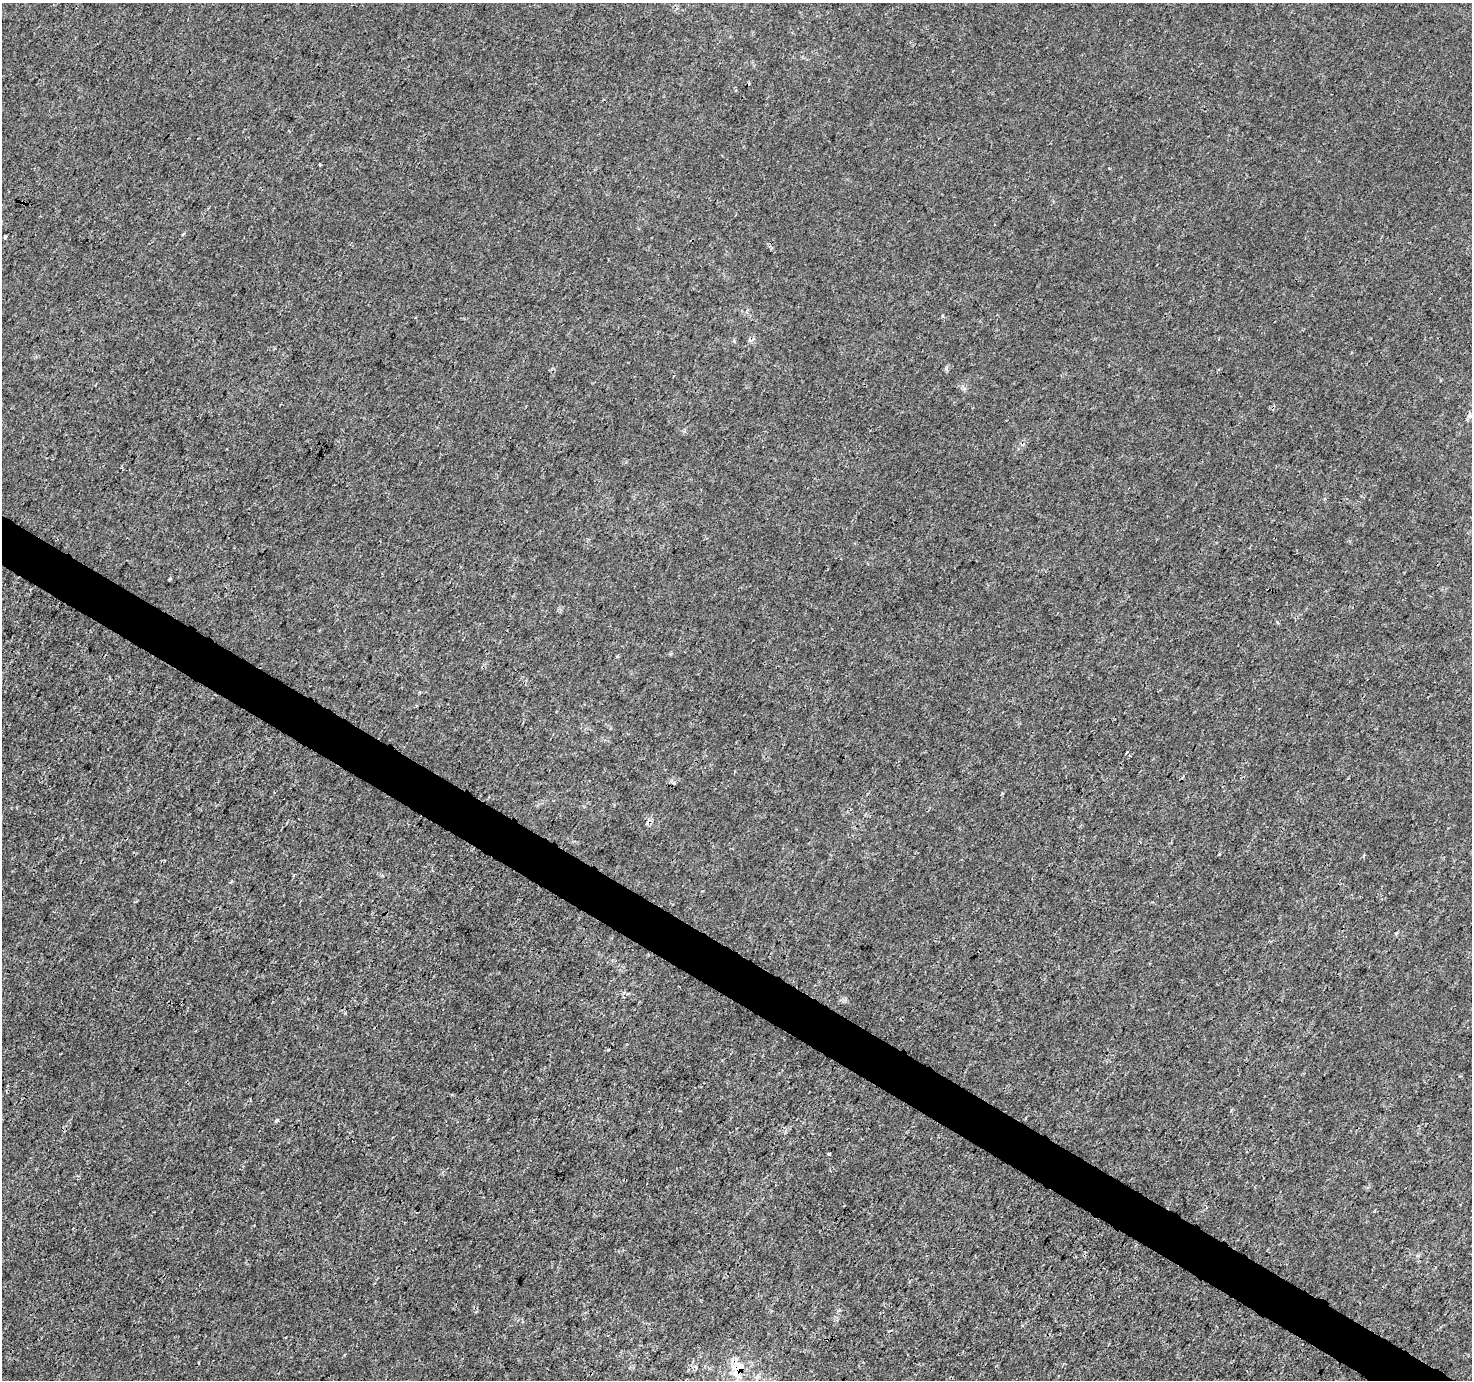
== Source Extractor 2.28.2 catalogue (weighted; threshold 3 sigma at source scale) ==
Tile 6 of 4 x 4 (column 2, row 2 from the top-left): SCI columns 1481-2950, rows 3014-4391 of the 5893 x 5961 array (HDU 1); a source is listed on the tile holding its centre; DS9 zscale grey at full resolution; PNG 1474 x 1382 px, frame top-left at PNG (2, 3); no overlay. Shown black and unused: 3% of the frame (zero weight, under 3 of 4 exposures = <1% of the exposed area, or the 3 px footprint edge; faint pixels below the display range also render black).
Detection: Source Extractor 2.28.2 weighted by HDU 2 'WHT'; one run over the whole footprint, this tile lists its part. Background 1.24e-04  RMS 0.0015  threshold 0.00653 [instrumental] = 3 sigma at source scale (4.5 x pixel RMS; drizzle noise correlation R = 1.50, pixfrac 1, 0.0396/0.0396 arcsec/px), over >= 5 px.
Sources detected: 14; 4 cosmic-ray / hot-pixel residue — not listed; the other 10 listed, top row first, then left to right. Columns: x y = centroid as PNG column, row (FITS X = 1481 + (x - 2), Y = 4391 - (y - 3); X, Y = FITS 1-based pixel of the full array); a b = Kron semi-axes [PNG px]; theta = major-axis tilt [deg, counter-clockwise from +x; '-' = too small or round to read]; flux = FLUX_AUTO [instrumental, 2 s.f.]
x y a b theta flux
320 164 3 3 - 0.56
23 203 3 3 - 0.41
5 237 3 3 - 0.38
997 315 3 2 - 0.1
1127 752 3 3 - 0.12
346 1013 4 3 - 0.14
277 1120 5 4 - 0.27
829 1154 3 3 - 0.26
1374 1211 4 3 - 0.14
739 1368 21 18 -18 3.7
Overlapping masked pixels (flux is a lower limit): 2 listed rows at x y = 23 203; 739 1368
Unlisted compact peaks at least as high as the median listed source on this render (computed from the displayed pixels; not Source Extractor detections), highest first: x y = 946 368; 942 316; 964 389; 1277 622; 170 578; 734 341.